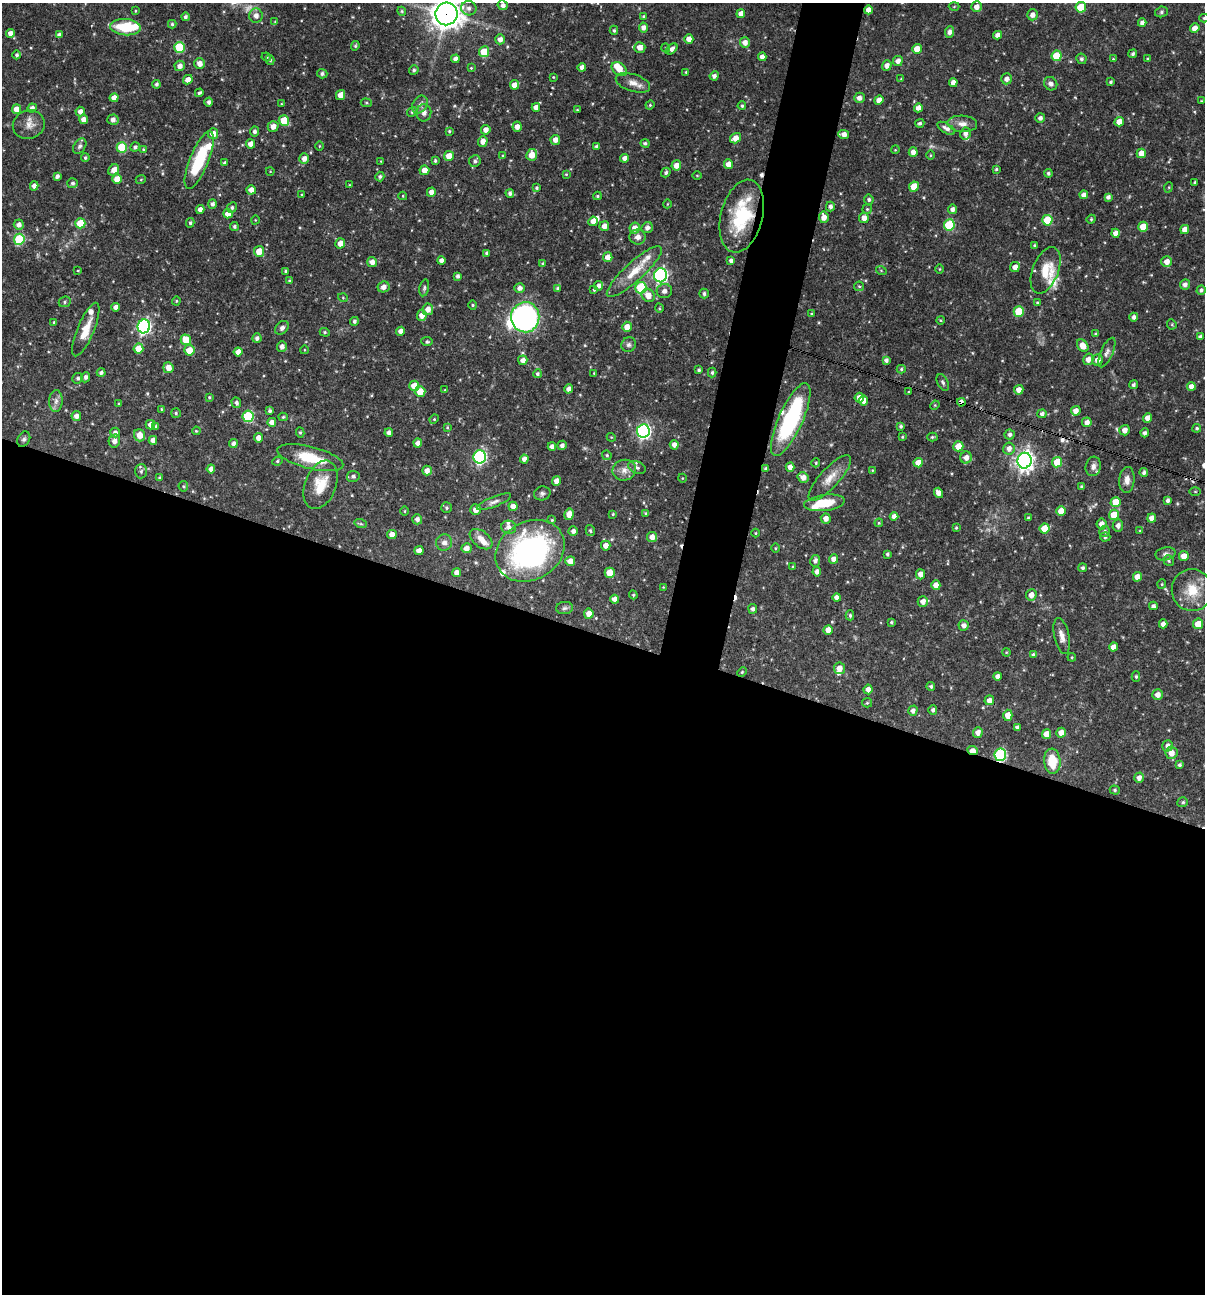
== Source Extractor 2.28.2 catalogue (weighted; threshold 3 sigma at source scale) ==
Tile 14 of 4 x 4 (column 2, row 4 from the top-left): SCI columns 1453-2655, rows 1-1292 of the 5187 x 5168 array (HDU 1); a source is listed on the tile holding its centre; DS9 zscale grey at full resolution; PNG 1207 x 1296 px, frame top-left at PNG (2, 3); each listed source drawn as its Kron ellipse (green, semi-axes under 4 px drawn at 4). Shown black and unused: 54% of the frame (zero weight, under 3 of 4 exposures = <1% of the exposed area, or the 3 px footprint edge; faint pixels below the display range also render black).
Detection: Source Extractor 2.28.2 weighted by HDU 2 'WHT'; one run over the whole footprint, this tile lists its part. Background 0.0954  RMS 0.0039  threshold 0.0174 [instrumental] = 3 sigma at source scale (4.5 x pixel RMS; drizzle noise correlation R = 1.50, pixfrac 1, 0.05/0.05 arcsec/px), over >= 5 px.
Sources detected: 492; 3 too faint to see at this stretch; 1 inside a brighter object's white glare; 5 cosmic-ray / hot-pixel residue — neither listed nor drawn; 17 inside a brighter listed object's ellipse — not listed separately; the other 466 listed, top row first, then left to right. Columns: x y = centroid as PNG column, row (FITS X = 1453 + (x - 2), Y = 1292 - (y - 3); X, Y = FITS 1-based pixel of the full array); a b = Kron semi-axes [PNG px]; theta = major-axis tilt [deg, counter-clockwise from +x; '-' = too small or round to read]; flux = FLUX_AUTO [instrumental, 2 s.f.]
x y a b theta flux
503 5 5 4 - 1.5
954 6 5 3 - 0.36
976 7 5 5 - 2.3
1081 7 5 5 - 10
469 8 8 7 - 1.6
868 10 4 4 - 2.2
135 11 3 3 - 0.32
402 11 4 4 - 0.49
1161 12 6 5 - 0.74
447 14 11 11 - 490
741 14 4 4 - 2.4
1032 15 5 5 - 2.1
256 16 7 6 - 2.2
643 16 4 4 - 0.52
185 17 4 4 - 0.95
1204 18 5 4 - 0.6
275 22 4 3 - 0.3
1142 23 4 4 - 1.7
172 24 4 4 - 0.62
125 27 15 8 -4 14
643 28 5 4 - 1.8
1195 28 5 4 - 2.6
614 30 4 4 - 0.56
949 32 6 4 85 1.5
10 33 4 4 - 2.3
59 35 4 4 - 1.4
997 35 4 4 - 1.9
500 39 5 5 - 2.1
689 39 5 4 - 2.7
745 42 5 5 - 2.2
355 46 5 4 - 0.56
179 47 5 5 - 18
640 47 5 5 - 2.6
666 48 4 3 - 0.26
672 49 6 4 43 1.4
917 49 5 5 - 5
484 52 5 5 - 8.1
1133 54 4 4 - 0.85
17 55 4 4 - 0.81
1057 56 5 5 - 8.9
266 57 5 3 - 0.44
762 57 4 4 - 2.1
1148 58 4 3 - 0.37
455 59 4 4 - 1.6
1081 59 5 5 - 0.9
1113 59 4 3 - 0.38
270 60 5 4 - 0.6
898 61 5 5 - 2.1
200 64 5 5 - 2.4
887 65 5 4 - 2.1
180 66 5 5 - 2.3
582 67 4 4 - 1.9
471 68 4 3 - 0.37
619 69 8 6 -39 5
414 70 5 4 - 0.72
686 72 3 3 - 0.39
322 74 5 4 - 0.98
714 76 4 4 - 1.3
553 77 4 3 - 0.34
901 79 4 4 - 0.31
1006 79 5 5 - 1.9
188 80 5 4 - 2.7
953 82 4 4 - 2.3
1111 82 4 4 - 0.63
633 83 18 8 -18 3.1
157 84 4 4 - 0.84
1051 84 7 6 - 1.6
514 85 5 4 - 3
199 93 4 3 - 0.77
340 95 5 4 - 2.9
114 98 4 4 - 2.5
859 98 5 5 - 1.7
879 100 5 4 - 2.8
1201 101 4 3 - 0.29
209 102 4 4 - 1.1
366 103 5 4 - 0.48
281 104 4 3 - 0.37
420 104 9 7 57 1.7
650 105 4 4 - 0.45
742 106 4 4 - 0.73
536 107 4 4 - 2.3
32 108 5 4 - 1.6
918 108 4 4 - 2.1
16 109 5 4 - 3.6
577 110 4 4 - 0.34
80 112 5 4 - 1.9
412 112 5 4 - 0.54
424 113 9 7 84 1.8
1040 118 5 4 - 1.2
83 119 4 4 - 2.3
113 120 5 5 - 1.9
284 120 5 5 - 8.1
1119 122 5 4 - 3.6
920 123 5 4 - 0.78
962 124 15 8 -3 2.8
29 125 16 14 20 3.6
273 126 5 5 - 2.4
517 127 5 4 - 2.4
946 128 10 5 -31 1.7
486 130 5 4 - 2.2
254 131 5 4 - 1
449 131 4 4 - 0.46
965 133 6 5 - 1.5
213 134 5 5 - 3.3
844 135 5 4 - 2.3
735 138 6 5 - 3
555 140 5 5 - 2.3
483 141 5 4 - 2.4
645 143 4 4 - 0.68
251 144 4 4 - 3.1
80 146 8 6 57 1.2
319 146 4 3 - 0.31
122 147 5 5 - 18
135 147 5 4 - 0.92
597 147 3 3 - 0.94
143 149 4 3 - 0.37
895 150 4 3 - 0.32
913 152 5 4 - 2.1
1141 153 5 4 - 3.9
532 155 6 5 - 4.4
931 155 5 3 - 0.37
449 156 5 5 - 4.5
503 156 4 4 - 0.47
85 158 4 4 - 0.62
624 158 4 4 - 1.8
304 159 5 4 - 2.1
199 160 31 9 68 21
381 161 3 3 - 0.29
435 161 3 3 - 0.56
475 161 6 5 - 0.98
224 163 4 3 - 0.62
728 164 5 4 - 2.7
676 165 5 5 - 2.9
996 169 4 4 - 0.52
114 170 6 5 - 2.4
424 170 5 5 - 3
270 171 4 3 - 0.25
666 173 5 4 - 0.88
1048 173 4 4 - 0.81
566 174 4 3 - 0.36
697 175 4 3 - 0.34
57 176 4 3 - 1.1
380 176 5 4 - 0.79
117 179 5 5 - 4.1
141 179 5 3 - 0.31
1195 182 3 3 - 0.62
73 183 5 5 - 0.84
349 185 4 2 - 0.27
34 186 4 4 - 1.9
914 187 5 4 - 7.4
1169 187 5 3 - 0.36
537 188 4 3 - 0.57
251 190 4 4 - 2.5
431 192 4 4 - 2.4
510 193 4 4 - 1
302 195 3 3 - 0.46
1084 195 4 4 - 2
403 196 4 4 - 0.37
597 196 4 3 - 0.51
1108 197 4 4 - 1.3
869 200 5 4 - 0.89
212 204 5 4 - 1.2
667 204 4 3 - 0.28
830 207 5 4 - 1.2
232 208 5 4 - 0.74
867 209 5 4 - 0.47
952 209 5 4 - 1.4
200 210 4 4 - 2.2
228 214 5 4 - 3.7
742 216 37 21 76 23
824 217 6 5 - 2.5
864 218 5 5 - 2.4
1091 219 4 4 - 0.4
255 220 4 3 - 0.29
1047 220 5 5 - 13
593 221 5 4 - 2.6
80 223 5 5 - 9.4
190 223 5 4 - 0.62
19 225 5 5 - 1.8
949 225 5 5 - 22
234 226 4 4 - 0.72
604 226 5 5 - 2.5
1143 227 5 4 - 5.6
635 228 5 5 - 3
647 228 6 5 - 1.7
1185 229 4 4 - 2.5
1115 233 4 4 - 2.2
638 237 8 7 - 1.9
19 239 5 5 - 22
340 243 5 5 - 3.4
1034 245 4 3 - 0.37
259 251 5 5 - 4.6
487 253 4 3 - 0.78
608 257 5 4 - 2.8
441 261 4 4 - 1.8
731 261 4 4 - 1.4
372 262 5 5 - 2.4
1167 262 5 5 - 2.6
543 264 3 3 - 0.48
1015 267 5 4 - 2.6
940 269 4 3 - 0.31
78 270 3 2 - 0.27
881 270 5 3 - 0.37
1046 270 24 13 68 7.9
285 271 3 3 - 0.49
634 272 36 9 42 8.5
660 275 7 6 - 81
458 276 4 3 - 1.1
289 280 3 3 - 0.34
1185 284 5 5 - 1.5
599 286 5 4 - 1.4
859 286 5 4 - 0.51
384 287 6 5 - 2.1
424 288 8 4 77 0.77
520 288 5 5 - 1.5
558 288 4 4 - 0.91
641 288 6 5 - 22
594 290 4 3 - 0.43
1201 290 5 4 - 1.1
664 291 7 7 - 1.6
704 293 5 4 - 0.87
648 295 7 6 - 3.7
343 298 5 3 - 0.32
176 301 4 4 - 0.42
65 302 6 5 - 0.69
1037 303 4 4 - 0.58
473 305 4 4 - 0.47
115 307 4 4 - 1.7
659 308 5 3 - 0.33
428 309 6 5 - 2.5
1019 311 5 5 - 13
811 314 4 3 - 0.38
422 315 5 5 - 2.8
525 317 15 14 - 99
1134 317 4 4 - 1.1
940 320 4 3 - 0.34
354 321 4 4 - 0.84
54 322 4 3 - 0.45
1172 324 5 4 - 0.43
144 326 7 6 - 75
627 327 5 4 - 3.1
282 328 8 5 45 1.3
86 330 29 8 67 6.1
401 331 4 4 - 1.9
325 332 5 4 - 0.54
1096 334 3 3 - 0.67
1200 337 4 3 - 0.98
257 338 5 4 - 1.3
186 340 5 5 - 7.6
427 342 5 4 - 0.66
629 345 7 7 - 1.1
1083 346 7 5 -51 3.9
282 347 5 5 - 1.8
138 349 5 5 - 6.3
189 350 5 5 - 5.8
304 350 4 3 - 0.27
238 352 4 4 - 2.6
1107 352 16 6 66 1.9
1088 359 6 5 - 2.3
523 360 5 4 - 2
886 360 4 4 - 1.1
1098 360 6 5 - 2.5
168 368 5 5 - 3
901 369 4 4 - 0.55
699 370 3 3 - 0.73
101 372 4 4 - 1.1
712 372 5 4 - 0.63
594 373 4 3 - 0.34
537 374 4 4 - 0.75
86 377 5 4 - 1
78 378 5 5 - 0.86
943 382 9 5 -64 0.93
1133 385 5 4 - 0.77
414 386 5 5 - 4.8
1191 386 4 4 - 2.1
569 389 4 4 - 2.2
445 390 3 3 - 0.31
1019 390 5 4 - 2.6
420 392 5 5 - 5.6
908 392 4 2 - 0.27
209 397 3 3 - 0.45
859 398 5 4 - 2.9
864 400 5 4 - 2.3
56 401 11 7 89 1.9
961 402 4 4 - 2
236 403 5 4 - 1
119 404 3 2 - 0.39
935 405 5 4 - 0.43
161 409 4 3 - 0.36
270 411 4 4 - 0.78
1076 411 5 4 - 2.5
176 413 5 5 - 0.53
1042 414 5 4 - 1.2
76 416 5 4 - 1.9
248 416 6 5 - 27
283 417 4 4 - 0.52
1148 418 4 4 - 2.8
434 419 5 4 - 0.43
791 419 39 12 66 47
272 422 4 4 - 2
1087 422 5 5 - 2.1
150 425 5 4 - 2.4
901 426 4 4 - 0.81
156 427 3 3 - 0.74
447 427 4 3 - 0.39
1197 428 4 4 - 0.69
1125 430 5 5 - 2.5
196 431 4 3 - 0.38
643 431 7 6 - 74
115 432 5 5 - 1.3
300 432 5 4 - 0.56
389 433 4 4 - 1.5
1145 433 4 4 - 1.3
139 435 6 5 - 4.3
1010 435 5 5 - 1.1
611 437 4 3 - 0.32
902 437 4 3 - 0.36
932 437 5 4 - 0.55
259 438 4 4 - 2.2
24 439 8 6 61 0.94
153 440 4 4 - 2
114 441 6 5 - 2
418 443 4 4 - 1.8
233 444 4 4 - 1.3
562 445 5 4 - 1.3
674 445 4 4 - 2.1
958 446 5 5 - 6.2
552 447 4 4 - 1.7
1009 449 6 5 - 2.3
607 455 5 4 - 0.52
480 457 6 6 - 57
310 458 34 11 -14 13
966 458 6 6 - 2.3
524 459 4 4 - 1.9
277 461 5 4 - 0.54
1024 461 8 7 - 200
1057 462 5 5 - 8.3
816 463 4 4 - 0.45
918 463 4 4 - 3.9
1093 466 10 7 76 1.7
637 467 9 6 -23 1.2
790 467 4 4 - 2.4
211 469 4 4 - 2
766 469 4 3 - 0.76
624 470 12 10 13 2.9
872 470 4 3 - 0.29
141 471 7 6 - 0.92
427 471 5 4 - 2.3
1144 472 4 4 - 0.97
353 476 6 5 - 1
803 477 5 5 - 2.6
160 478 4 4 - 0.55
682 478 4 3 - 0.27
830 478 29 9 48 5.5
1127 480 13 7 85 2.5
556 481 5 4 - 2.3
321 485 25 15 69 9.8
183 486 5 5 - 0.51
1081 486 4 3 - 0.51
1195 491 5 4 - 0.42
542 493 8 7 - 1.2
938 493 5 4 - 2.6
1168 500 4 3 - 1.1
494 502 18 5 22 1.6
1116 502 5 5 - 6.2
824 503 20 8 7 11
513 506 5 4 - 2.3
446 508 5 5 - 0.62
475 510 5 5 - 2.4
405 511 4 3 - 0.34
1061 511 5 4 - 4
646 513 4 3 - 0.58
569 514 6 4 79 3
613 514 4 4 - 0.43
1114 515 5 5 - 6.9
894 516 4 4 - 2
826 518 5 5 - 2.2
1028 518 3 3 - 0.6
1152 518 4 4 - 2.4
417 519 5 5 - 1.5
552 520 4 4 - 0.45
879 523 4 3 - 0.41
361 524 6 4 -18 0.57
1101 524 5 5 - 2.4
1118 525 6 5 - 1.6
509 527 7 6 - 1.5
956 528 3 3 - 0.45
1044 529 5 5 - 7
590 530 5 4 - 0.64
573 531 4 4 - 1.4
1105 531 5 5 - 0.91
1140 531 4 3 - 0.35
756 533 4 3 - 0.29
392 534 5 4 - 2.4
652 537 5 5 - 3
1105 537 5 4 - 0.75
481 539 13 8 -39 3.4
444 543 8 8 - 1.8
606 546 5 5 - 2.5
466 548 5 5 - 2.3
775 548 5 3 - 0.37
419 551 4 4 - 2.5
530 551 36 29 30 88
887 554 4 3 - 0.7
1165 554 10 6 12 1.3
1184 556 5 5 - 3.7
834 559 5 4 - 2.1
570 561 5 5 - 3.1
815 561 5 5 - 1.3
1169 561 5 5 - 0.66
793 567 3 3 - 0.38
1083 568 4 4 - 0.91
817 572 5 4 - 1.6
456 573 4 4 - 2.2
610 573 5 5 - 5
920 574 5 4 - 2.4
1137 577 5 4 - 3.1
1162 584 5 4 - 0.43
936 585 5 4 - 3.3
663 587 3 3 - 0.27
1192 590 21 20 - 10
633 595 4 4 - 0.47
1031 595 6 5 - 2.6
837 598 4 4 - 1.8
614 599 4 4 - 2.2
923 601 5 5 - 2.5
1153 606 4 4 - 1.1
564 608 8 6 3 1
753 609 5 4 - 1.2
589 614 5 5 - 2.6
850 615 5 4 - 0.7
891 622 3 3 - 0.52
1163 624 4 4 - 2.1
1198 624 5 5 - 4.7
964 625 5 5 - 1.8
828 630 5 4 - 3.8
1062 636 18 7 -78 2.9
1114 647 4 4 - 2.3
1006 652 4 3 - 0.34
1033 655 4 4 - 0.9
1072 657 4 4 - 0.38
839 668 6 5 - 2.8
742 672 5 4 - 0.45
998 676 4 4 - 1.8
1136 677 5 4 - 0.65
931 686 4 4 - 0.77
868 689 5 4 - 2.3
1158 695 5 5 - 2.5
989 700 5 4 - 2.1
867 703 5 4 - 0.52
933 710 5 4 - 1
913 711 5 4 - 1.6
1008 715 6 4 -86 4
1017 727 4 3 - 0.94
978 732 5 4 - 2.1
1061 733 5 5 - 2.9
1047 734 5 4 - 4.1
1167 746 6 5 - 1.6
973 751 5 4 - 4.2
1171 753 6 6 - 3.4
1000 755 6 6 - 41
1052 761 12 8 -85 9.3
1179 765 4 4 - 0.74
1139 778 5 5 - 1.8
1115 790 5 4 - 0.6
1183 802 5 5 - 0.68
Overlapping masked pixels (flux is a lower limit): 7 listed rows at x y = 447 14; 742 216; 961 402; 791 419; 766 469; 973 751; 1000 755
Isophote crosses this tile's border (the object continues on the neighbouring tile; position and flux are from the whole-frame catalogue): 2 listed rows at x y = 447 14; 1204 18